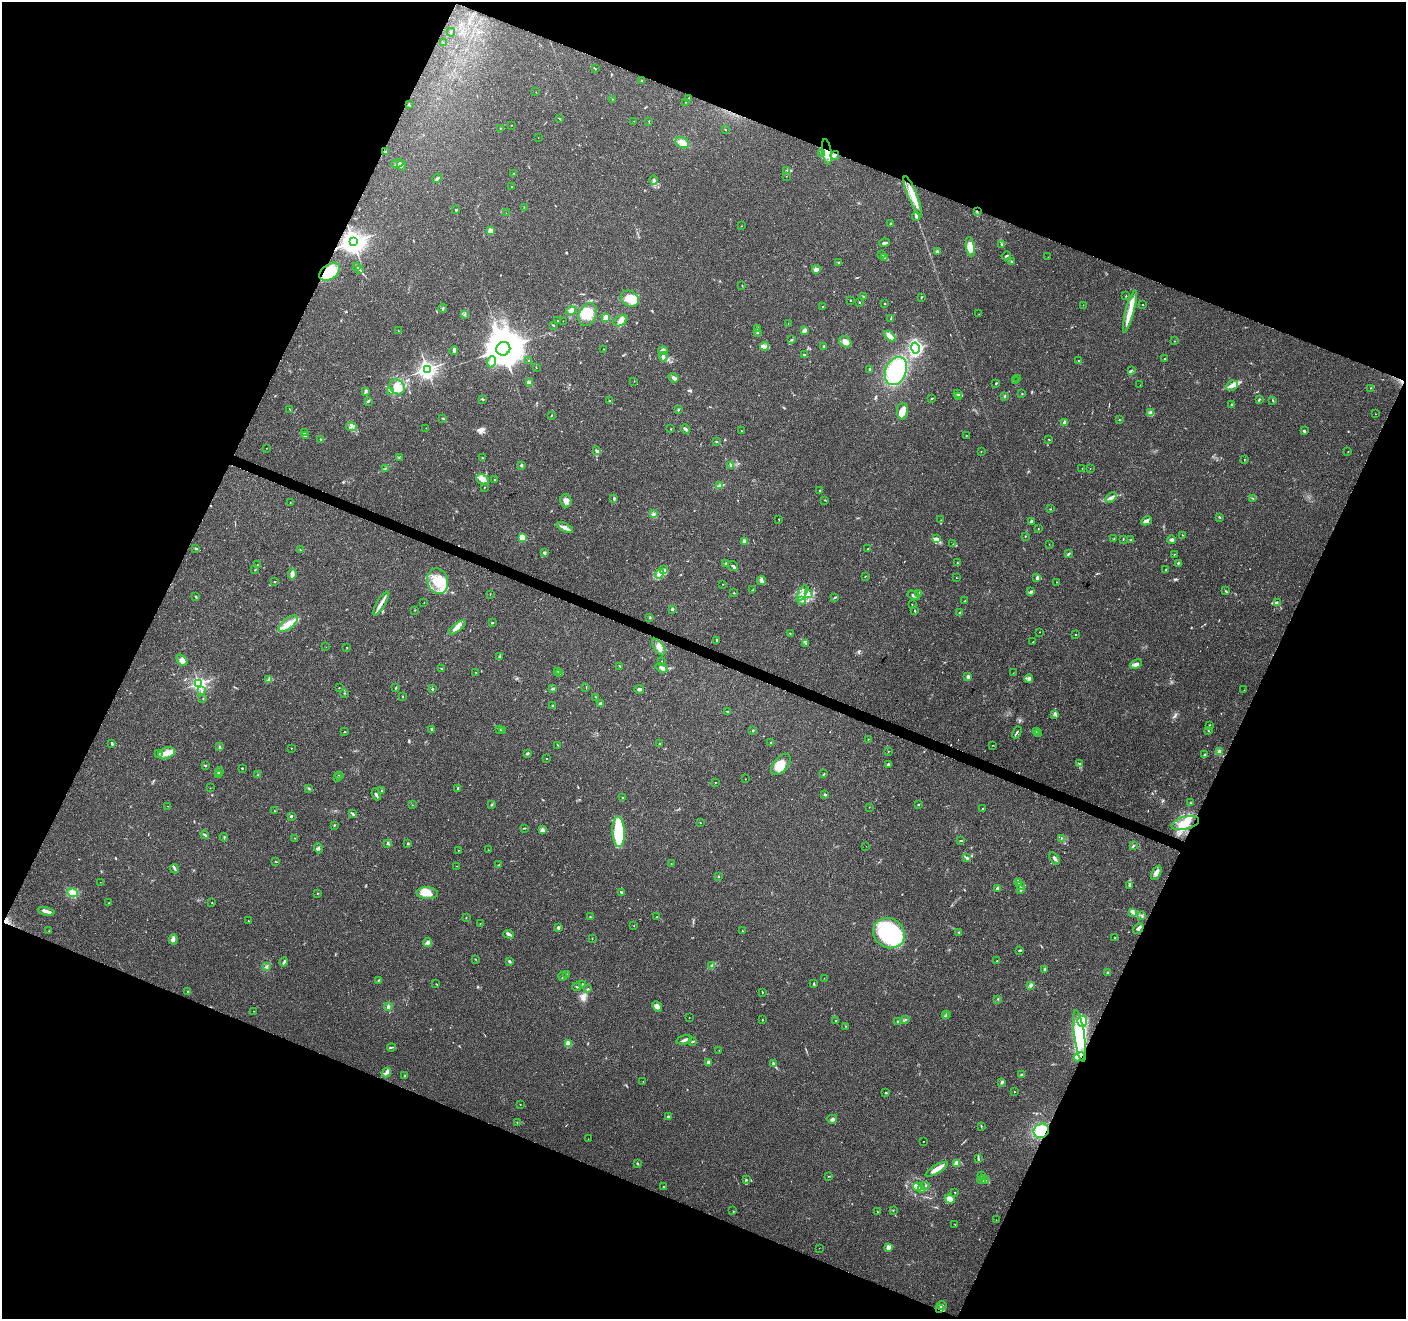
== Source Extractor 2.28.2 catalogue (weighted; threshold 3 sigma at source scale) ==
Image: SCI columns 8-5622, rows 211-5476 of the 5633 x 5752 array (HDU 1 of 3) = the unmasked area's bounding box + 8 px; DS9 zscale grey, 4 x 4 block average (1 PNG px = mean of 4 x 4 image px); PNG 1408 x 1321 px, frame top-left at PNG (2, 2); each listed source drawn as its Kron ellipse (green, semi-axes under 4 px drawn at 4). Shown black and unused: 44% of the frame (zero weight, under 3 of 4 exposures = <1% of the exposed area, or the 3 px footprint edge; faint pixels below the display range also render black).
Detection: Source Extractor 2.28.2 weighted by HDU 2 'WHT'. Background 0.0481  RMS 0.0039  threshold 0.0174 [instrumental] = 3 sigma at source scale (4.5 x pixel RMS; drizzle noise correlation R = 1.50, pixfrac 1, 0.0396/0.0396 arcsec/px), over >= 5 px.
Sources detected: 533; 4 inside a brighter object's white glare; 3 cosmic-ray / hot-pixel residue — neither listed nor drawn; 7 coinciding with a brighter row at this scale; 44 inside a brighter listed object's ellipse — not listed separately; the other 475 listed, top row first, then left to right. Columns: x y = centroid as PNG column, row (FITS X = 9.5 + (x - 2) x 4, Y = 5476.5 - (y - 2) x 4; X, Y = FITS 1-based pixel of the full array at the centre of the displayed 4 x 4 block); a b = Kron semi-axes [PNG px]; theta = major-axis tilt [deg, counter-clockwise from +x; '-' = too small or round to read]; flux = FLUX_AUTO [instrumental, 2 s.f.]
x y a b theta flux
451 32 4 2 - 1.3
443 43 2 2 - 1.7
595 69 2 2 - 1
642 81 3 2 - 2.1
536 92 2 2 - 0.61
688 98 2 2 - 0.65
612 99 2 2 - 1.3
685 102 2 2 - 0.55
409 105 2 2 - 1.7
560 119 2 2 - 0.94
634 121 2 2 - 0.47
649 121 2 2 - 0.95
512 125 2 2 - 0.57
500 128 2 2 - 1.1
725 130 2 2 - 0.86
538 138 2 2 - 0.71
682 143 7 5 -28 16
385 152 2 2 - 1.1
827 152 13 4 -82 33
822 153 2 2 - 1.1
835 155 4 2 - 4.3
397 163 6 3 15 7.3
402 165 5 3 - 5.1
787 170 2 2 - 2.1
513 173 2 2 - 1
786 176 2 2 - 0.5
437 178 5 2 - 5
654 180 4 3 - 5.3
511 187 2 2 - 0.92
913 196 21 4 -68 30
524 207 2 2 - 0.57
456 210 3 2 - 2.2
977 211 2 2 - 1.4
506 213 2 2 - 0.49
916 216 4 2 - 3.4
891 224 2 2 - 1.4
741 226 2 2 - 0.63
491 231 2 2 - 62
353 242 3 3 - 2000
884 243 5 2 - 5.3
1002 244 3 2 - 4.2
970 247 10 4 -79 18
937 252 2 2 - 20
882 255 2 2 - 0.66
1006 256 4 2 - 2.4
1048 257 2 2 - 0.56
885 258 3 2 - 1.6
838 262 2 2 - 1.6
1012 262 3 2 - 2.1
356 267 2 2 - 1.4
360 269 3 2 - 1.6
816 269 4 3 - 9.2
330 272 11 7 37 57
742 286 2 2 - 0.93
863 296 2 2 - 0.76
1126 296 2 2 - 1.2
921 297 3 2 - 1.7
630 299 9 7 -33 45
850 300 2 2 - 2.1
859 302 2 2 - 2.8
885 303 2 2 - 1.9
1083 305 2 2 - 0.57
1142 305 2 2 - 0.86
822 307 2 2 - 1.2
443 308 4 2 - 2.6
571 311 5 4 - 8.2
1130 311 22 4 75 30
588 314 12 8 64 31
979 314 2 2 - 0.83
464 315 2 2 - 0.97
606 318 2 2 - 93
891 318 4 2 - 1.4
558 321 2 2 - 0.55
563 321 2 2 - 0.58
620 321 7 5 29 11
788 323 2 2 - 0.52
553 325 3 2 - 1.5
758 328 2 2 - 1.4
805 330 3 2 - 8.5
398 331 2 2 - 0.65
758 333 2 2 - 0.78
890 336 6 3 -42 17
791 340 2 2 - 1.2
1174 341 2 2 - 0.69
845 342 6 5 - 11
764 346 4 2 - 5.3
824 346 2 2 - 1.4
915 348 6 4 -76 110
503 349 7 6 - 7900
604 349 2 2 - 0.69
454 350 4 3 - 5.4
663 350 5 3 - 7.3
804 355 3 2 - 1.3
663 357 5 3 - 5
1164 358 2 2 - 1.2
529 361 2 2 - 0.81
1079 361 2 2 - 0.8
491 362 6 3 68 7.6
536 368 2 2 - 0.87
427 369 3 2 - 1100
870 369 3 2 - 3.2
1131 370 3 2 - 1.7
896 371 15 10 66 180
673 378 5 3 - 5.6
1017 379 2 2 - 0.44
634 381 2 2 - 0.71
1016 381 2 2 - 0.58
529 382 2 2 - 2
996 383 3 2 - 1.9
1140 385 2 2 - 0.33
1232 386 6 5 - 9.4
397 387 8 6 -40 25
1371 388 2 2 - 0.85
366 391 3 2 - 4.3
390 391 3 2 - 1.6
958 394 3 2 - 2.6
1022 394 2 2 - 0.92
958 396 2 2 - 1.4
1004 396 2 2 - 1
482 399 4 2 - 2.2
932 399 2 2 - 2
1259 400 3 2 - 1.9
1273 400 3 2 - 2
368 401 3 2 - 2.2
610 401 3 2 - 1.5
1231 404 2 2 - 1.3
289 409 2 2 - 0.71
678 410 3 2 - 2.4
902 411 8 5 87 18
1151 413 3 3 - 17
1376 414 2 2 - 1.2
552 415 3 2 - 1.1
442 418 2 2 - 1.8
1119 420 2 2 - 0.92
1065 422 2 2 - 40
352 427 5 2 - 2.7
426 428 2 2 - 0.58
671 429 2 2 - 1.2
685 429 5 2 - 4.6
741 431 2 2 - 1.2
1304 431 2 2 - 4.8
305 433 3 2 - 2.2
305 435 4 2 - 3
966 436 2 2 - 0.96
1049 439 3 2 - 1.2
321 440 3 2 - 2.7
716 441 2 2 - 0.99
266 448 2 2 - 0.45
597 451 4 2 - 4.9
981 452 2 2 - 0.67
1348 452 2 2 - 0.85
399 457 2 2 - 1.4
483 458 2 2 - 0.88
1244 459 2 2 - 0.92
521 465 2 2 - 12
731 466 3 2 - 2.6
1082 468 2 2 - 0.79
1090 468 2 2 - 0.72
385 469 2 2 - 0.84
483 479 7 5 -22 13
494 480 2 2 - 1.1
719 486 2 2 - 2.3
484 487 3 2 - 0.97
820 491 2 2 - 7.2
1111 498 6 3 43 5.7
1253 498 3 2 - 1.3
614 499 3 2 - 4.7
825 500 2 2 - 1
566 501 6 5 - 12
290 502 2 2 - 0.91
1050 509 2 2 - 1.2
653 514 3 3 - 3.8
1220 517 3 2 - 0.76
779 519 2 2 - 0.75
941 520 2 2 - 0.76
1032 521 2 2 - 20
1147 521 5 4 - 6.8
565 527 9 3 -27 10
1038 529 2 2 - 0.61
1183 535 2 2 - 0.91
1025 536 2 2 - 1.1
522 537 2 2 - 86
936 539 2 2 - 2.5
1114 539 2 2 - 1.3
1123 539 2 2 - 0.95
1131 540 2 2 - 1.6
1172 540 4 2 - 5.6
744 541 2 2 - 12
953 544 2 2 - 1
1049 544 2 2 - 0.56
196 548 3 2 - 2.1
867 549 2 2 - 1.1
300 550 2 2 - 0.79
544 553 3 2 - 4.3
1068 554 4 2 - 2.9
1174 554 2 2 - 1.4
725 563 2 2 - 2
957 563 3 2 - 1.8
1178 563 3 2 - 2.3
257 564 2 2 - 0.53
733 566 5 2 - 3.3
663 569 2 2 - 1.5
1166 569 2 2 - 1.2
255 570 2 2 - 1.6
292 574 5 3 - 11
660 574 5 3 - 6.5
865 576 2 2 - 0.94
956 577 2 2 - 0.6
1037 577 3 2 - 3.7
438 581 13 10 -74 48
762 581 4 3 - 6.8
274 582 2 2 - 0.92
1057 582 2 2 - 0.6
723 584 3 2 - 0.61
753 590 3 2 - 1.1
1226 591 2 2 - 1.5
1031 592 3 2 - 3.3
734 593 3 2 - 1.1
802 593 8 4 64 13
490 594 2 2 - 0.67
809 594 3 3 - 5.4
918 594 3 2 - 3.3
914 595 6 3 -26 5.6
196 596 2 2 - 2.1
835 597 3 2 - 2.5
802 600 2 2 - 1.8
965 601 2 2 - 0.77
381 603 13 3 60 13
424 603 2 2 - 0.48
1277 603 2 2 - 1.6
912 604 2 2 - 1.4
672 609 2 2 - 14
415 610 2 2 - 1.1
915 611 2 2 - 4.7
960 612 2 2 - 1.3
650 617 2 2 - 9.4
492 623 2 2 - 4.2
288 624 11 5 39 22
457 627 10 4 36 15
1040 632 2 2 - 0.54
790 633 2 2 - 1.1
1075 635 2 2 - 2.6
716 640 3 2 - 2.3
1033 642 2 2 - 1.9
806 643 2 2 - 0.78
326 647 2 2 - 0.48
347 647 2 2 - 0.77
659 647 9 5 -55 14
499 657 4 2 - 3.3
182 660 6 4 -52 8.6
662 661 2 2 - 1.1
1136 664 6 3 23 7.5
620 666 2 2 - 1.7
441 668 2 2 - 1.4
662 668 6 3 -19 7.5
476 672 2 2 - 0.53
558 672 2 2 - 1.2
560 673 2 2 - 1.1
1013 673 2 2 - 0.53
968 677 2 2 - 25
1029 678 4 3 - 5.7
268 680 4 2 - 3.6
199 684 2 2 - 650
586 687 2 2 - 0.92
339 688 2 2 - 0.91
396 688 2 2 - 1.5
432 689 2 2 - 6.3
553 689 3 3 - 3
639 689 5 3 - 4.6
202 690 3 2 - 2.6
1244 690 2 2 - 0.57
344 693 2 2 - 1.1
403 696 2 2 - 0.88
596 697 3 2 - 1.6
203 699 2 2 - 0.98
601 703 3 2 - 4.1
553 705 2 2 - 1.4
727 711 2 2 - 0.89
1055 714 2 2 - 2
1209 726 4 2 - 2.4
432 729 3 2 - 3.7
499 729 3 2 - 3.1
753 730 2 2 - 1.5
503 731 3 2 - 4.8
1208 731 2 2 - 1.4
345 732 2 2 - 1.4
1017 732 6 2 62 3.4
1036 732 2 2 - 0.93
1039 733 2 2 - 0.51
868 739 2 2 - 1.5
771 743 3 2 - 1.9
112 744 2 2 - 4.1
660 744 3 2 - 2.9
558 745 3 2 - 0.78
993 745 2 2 - 0.76
220 746 3 2 - 1.7
291 748 2 2 - 0.86
888 751 2 2 - 1.1
1219 751 3 3 - 5.3
166 753 9 5 21 23
527 753 4 2 - 2.5
158 754 2 2 - 1.5
1205 754 3 2 - 2.4
546 758 2 2 - 0.89
781 764 12 7 50 34
888 764 4 2 - 3.4
1080 764 2 2 - 1.7
205 766 3 2 - 2
242 768 2 2 - 3.2
219 772 4 2 - 3.8
824 774 3 2 - 0.98
218 775 3 3 - 4.1
258 775 2 2 - 1.2
339 775 3 2 - 2.1
337 778 2 2 - 0.57
745 779 2 2 - 1.1
715 782 2 2 - 0.7
210 788 2 2 - 0.51
309 788 3 2 - 1.2
457 788 3 2 - 2
382 791 3 2 - 1.4
376 794 6 2 -68 3.8
825 794 2 2 - 8.1
623 798 2 2 - 9.9
1191 803 2 2 - 1.3
918 804 2 2 - 1.8
412 805 2 2 - 0.53
491 805 3 2 - 1.9
167 806 2 2 - 0.44
869 807 2 2 - 0.55
983 808 2 2 - 0.97
274 810 2 2 - 0.99
353 814 3 2 - 4.5
291 816 3 2 - 2.2
700 823 2 2 - 1
1185 823 14 6 15 28
334 825 2 2 - 2
524 828 4 2 - 1.5
542 830 2 2 - 41
619 832 15 6 -87 150
205 835 4 2 - 3.6
224 837 4 2 - 2
295 838 2 2 - 0.56
1062 838 2 2 - 0.9
961 840 4 2 - 1.7
408 843 3 2 - 1.7
387 844 2 2 - 2
866 846 2 2 - 0.43
1133 846 3 2 - 2.5
318 848 5 3 - 3.9
458 850 2 2 - 0.63
488 850 2 2 - 0.65
966 857 2 2 - 1.5
1055 858 7 2 -55 5.7
276 862 3 2 - 1.3
671 863 2 2 - 0.88
499 865 2 2 - 2.3
456 866 2 2 - 0.44
175 869 4 2 - 3
1156 873 8 3 63 8.5
718 876 2 2 - 3.5
100 882 2 2 - 0.41
1018 882 4 2 - 2.3
1021 885 2 2 - 1.6
1129 885 2 2 - 1.5
998 888 2 2 - 25
1021 890 3 3 - 3.2
621 892 3 2 - 1.9
73 893 5 4 - 25
317 893 2 2 - 0.95
427 893 10 6 -3 32
108 903 2 2 - 0.91
212 903 2 2 - 0.63
47 912 8 3 -13 7.2
1133 912 4 3 - 4.9
1141 915 3 2 - 1.4
466 917 2 2 - 2.1
590 917 2 2 - 1.7
657 917 2 2 - 0.97
248 921 2 2 - 1.4
480 924 2 2 - 0.89
634 926 2 2 - 0.72
558 927 4 2 - 3
1138 928 6 3 40 6
49 931 2 2 - 0.8
742 931 3 2 - 0.91
959 932 2 2 - 1.1
889 933 16 15 - 170
509 934 5 2 - 5.4
1115 938 2 2 - 3
173 939 5 3 - 6.3
592 939 2 2 - 0.7
427 942 5 2 - 3.8
1020 950 3 2 - 2.3
475 959 2 2 - 0.89
509 961 3 2 - 4.1
997 961 2 2 - 1.2
284 962 5 2 - 3.2
711 966 4 2 - 1.5
266 967 3 2 - 2
1045 969 2 2 - 5.4
1107 972 3 2 - 1.9
566 974 2 2 - 0.72
563 976 4 2 - 2.2
824 978 2 2 - 0.63
378 980 3 2 - 2.2
436 984 2 2 - 1.1
582 984 2 2 - 1.7
814 984 2 2 - 2.1
1031 985 3 2 - 6.4
577 987 4 2 - 2
588 989 3 2 - 1.8
188 991 2 2 - 0.93
762 992 3 2 - 1.3
998 999 2 2 - 0.96
388 1007 4 3 - 3.9
657 1007 6 4 -50 8.9
253 1011 2 2 - 1.3
947 1014 2 2 - 1.4
946 1016 2 2 - 1.9
689 1017 2 2 - 0.66
905 1019 2 2 - 1
762 1020 2 2 - 2.6
835 1021 2 2 - 0.93
898 1021 3 2 - 2.6
1082 1021 5 5 - 14
845 1026 2 2 - 1
1080 1036 26 5 -82 58
684 1040 8 2 13 6.2
693 1041 4 2 - 2.1
568 1043 2 2 - 87
391 1047 4 2 - 2.4
719 1050 2 2 - 0.33
1079 1057 6 3 22 7.1
708 1063 3 3 - 6.5
774 1064 4 2 - 4.7
386 1073 5 3 - 5.5
405 1075 2 2 - 1.2
1022 1075 3 2 - 4.2
643 1081 2 2 - 0.85
1002 1082 3 2 - 3.4
1014 1092 2 2 - 1.1
886 1093 2 2 - 4
520 1104 2 2 - 0.8
668 1117 2 2 - 4.2
832 1119 5 3 - 4.9
517 1122 2 2 - 0.52
981 1126 2 2 - 0.91
1041 1131 8 7 - 63
588 1139 2 2 - 0.6
923 1141 2 2 - 0.68
978 1159 4 2 - 2.9
637 1163 2 2 - 3.6
957 1163 2 2 - 60
936 1169 13 3 31 26
982 1175 2 2 - 1.6
828 1176 2 2 - 0.95
746 1180 2 2 - 1.6
982 1180 4 2 - 3.2
985 1180 2 2 - 1.3
926 1186 2 2 - 0.87
663 1187 2 2 - 1
918 1187 4 3 - 10
922 1190 3 2 - 2
955 1193 2 2 - 1
950 1199 5 4 - 13
893 1210 2 2 - 1.1
733 1211 2 2 - 0.77
877 1211 2 2 - 0.78
996 1220 2 2 - 0.77
955 1224 2 2 - 0.56
888 1247 2 2 - 56
819 1248 2 2 - 0.41
942 1305 5 3 - 4.1
940 1308 4 2 - 5.1
Overlapping masked pixels (flux is a lower limit): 6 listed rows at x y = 827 152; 977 211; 353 242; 1079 1057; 1041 1131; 940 1308
Diffuse or blended objects may show on this block-average render without a row.